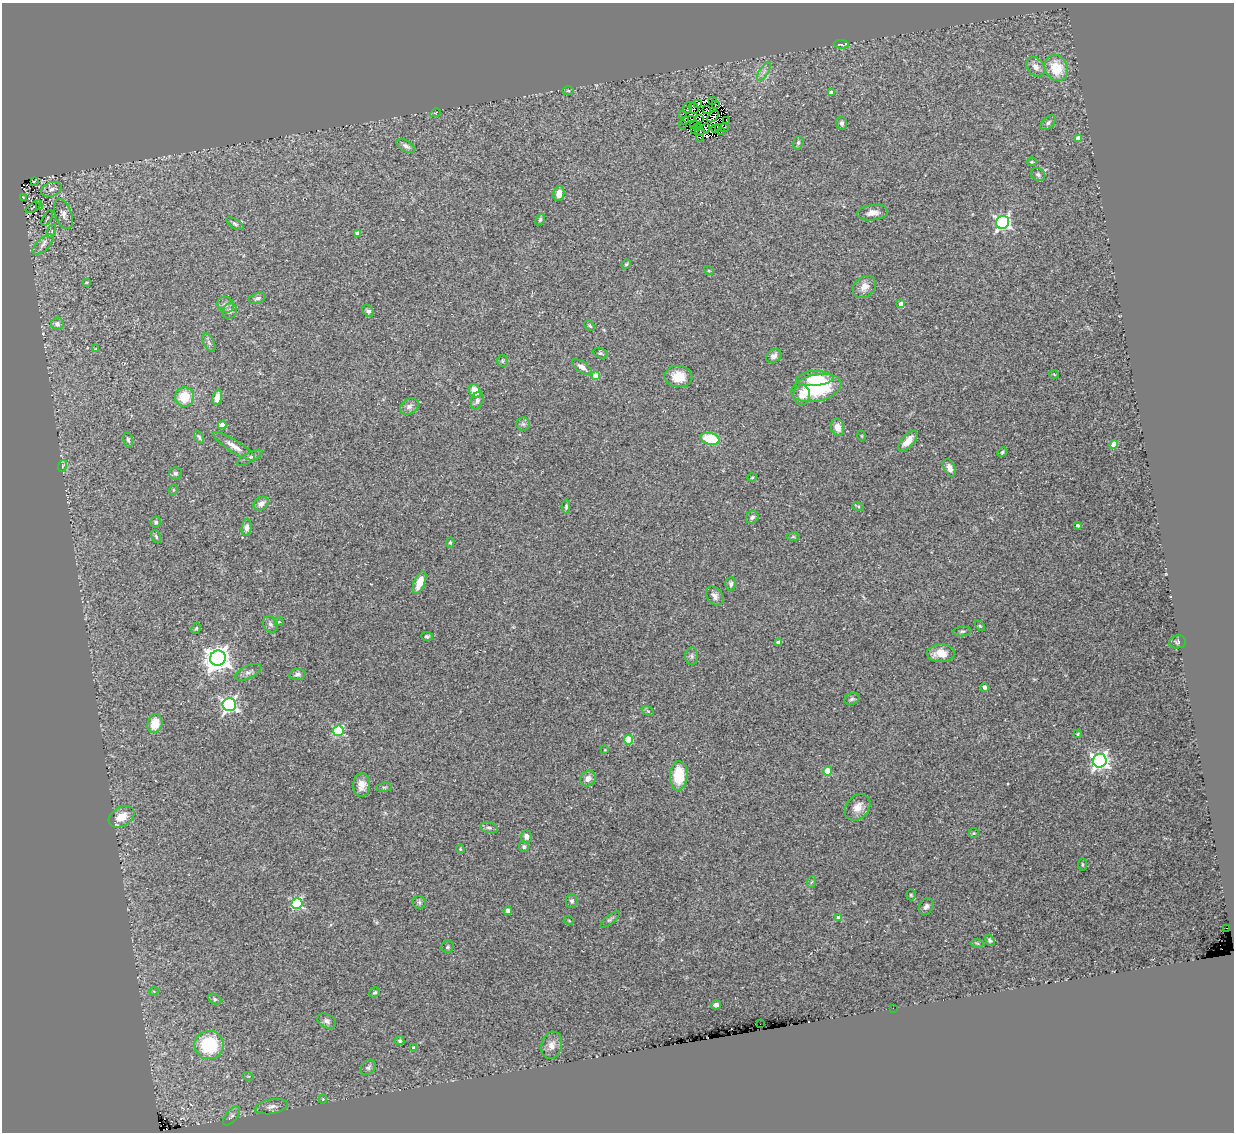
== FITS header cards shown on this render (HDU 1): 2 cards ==
NAXIS1  =                 1232
NAXIS2  =                 1130

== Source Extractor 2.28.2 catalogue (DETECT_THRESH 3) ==
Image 1232 x 1130 px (HDU 1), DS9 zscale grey, 1 PNG px = 1 image px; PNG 1236 x 1134 px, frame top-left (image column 1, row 1130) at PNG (2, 3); each listed source drawn as its Kron ellipse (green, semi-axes under 4 px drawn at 4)
Background 0.212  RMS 0.023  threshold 0.0702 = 3 sigma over >= 5 px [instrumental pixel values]
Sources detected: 186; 10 with non-positive FLUX_AUTO (blend fragments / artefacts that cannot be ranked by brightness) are neither listed nor drawn; the other 176 listed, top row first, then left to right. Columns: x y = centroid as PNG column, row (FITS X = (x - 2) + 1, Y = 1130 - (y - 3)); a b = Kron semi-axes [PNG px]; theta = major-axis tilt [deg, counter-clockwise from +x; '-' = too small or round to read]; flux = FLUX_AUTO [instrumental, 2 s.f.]
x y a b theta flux
841 44 7 4 -8 3.1
1036 67 11 8 -49 9.8
1056 68 13 11 -61 44
764 71 11 4 57 5.3
568 91 6 4 -1 1.9
831 93 4 4 - 16
712 101 3 2 - 6.9
698 104 3 2 - 1.9
715 104 2 2 - 1.9
687 108 6 2 74 0.032
693 108 6 4 -67 1.5
707 110 3 3 - 3
435 113 5 3 - 1.3
683 114 2 2 - 1.7
713 116 7 3 46 0.72
699 119 3 3 - 0.52
692 120 2 2 - 1.5
726 120 3 3 - 1.4
685 121 3 2 - 0.061
842 123 6 5 - 4.4
1048 123 9 5 45 4
683 124 2 2 - 1.4
694 125 3 2 - 1.6
719 127 4 3 - 1.7
725 127 3 2 - 1.8
697 128 3 2 - 0.78
706 128 5 4 - 2.1
694 129 2 2 - 0.94
715 129 2 2 - 0.79
722 131 3 2 - 4.7
700 132 5 4 - 1.6
699 137 2 2 - 0.059
1078 138 4 4 - 16
798 143 7 5 75 3.2
406 146 10 5 -30 6.5
1031 162 5 3 - 1.5
1038 175 7 6 - 4.1
35 181 4 3 - 2.4
51 189 10 7 19 7.6
559 194 7 5 79 14
23 197 3 2 - 1.1
39 206 3 2 - 1.1
34 207 9 2 36 1.7
873 213 15 7 8 11
63 214 15 8 -69 10
47 218 9 3 60 1.6
540 220 6 4 64 2.1
1003 222 7 6 - 370
235 224 10 4 -32 3.2
52 231 7 4 71 2.6
358 233 4 4 - 13
43 245 13 6 41 8.5
626 264 5 4 - 1.8
709 271 5 3 - 1.6
87 282 4 3 - 1.5
864 287 12 10 39 13
257 298 9 5 20 4.3
901 304 4 4 - 11
226 305 8 7 - 5.3
230 311 8 6 58 5
368 311 6 5 - 4.1
57 324 6 6 - 6
590 326 6 4 -48 2.4
209 343 10 5 -63 3.7
96 349 3 3 - 1.6
600 353 7 5 -15 3
774 356 8 6 33 6.1
502 361 6 5 - 2.5
582 367 11 5 -33 8.5
1054 374 5 3 - 1.2
595 376 4 4 - 25
678 376 14 10 -2 27
815 378 19 7 3 34
816 388 25 13 12 120
475 391 7 5 -62 22
802 395 10 8 88 12
185 397 9 9 - 33
217 397 8 4 78 14
477 401 9 6 68 4.8
409 406 10 7 33 6.8
523 424 6 6 - 3.8
222 425 4 4 - 24
838 427 9 6 -74 13
862 436 5 3 - 1.2
199 437 7 4 -60 2.9
710 439 9 6 -13 66
128 440 8 4 -80 3.2
908 441 13 6 48 16
1114 444 4 4 - 32
234 446 24 6 -33 14
1002 452 5 4 - 2.5
249 458 14 5 27 5.2
62 466 6 3 71 2.3
950 468 9 5 -64 7.7
175 473 6 6 - 3.4
752 478 5 3 - 1.3
173 490 5 3 - 1.6
261 504 8 6 34 9.1
858 506 6 4 -18 1.9
566 507 7 4 89 2.2
752 517 7 6 - 4.4
156 522 5 5 - 3.4
1077 525 3 3 - 3.8
247 528 8 5 84 6.3
156 537 7 4 -63 2.6
793 537 6 4 0 2.1
450 543 5 4 - 2.6
419 583 12 5 68 24
731 584 6 5 - 4.5
715 596 10 7 -53 7.7
279 622 5 3 - 1.7
270 624 8 7 - 5.1
980 626 6 3 -44 1.7
196 628 6 4 61 2.1
962 631 9 5 5 3.3
427 636 6 4 -6 2.9
778 642 4 4 - 8.6
1178 642 8 6 8 3.3
941 653 14 9 -1 22
692 656 9 6 -89 4.6
218 658 8 7 - 1500
248 672 14 6 25 6
297 674 8 5 7 3.9
984 687 4 3 - 6.7
852 699 8 5 18 3.6
229 705 6 6 - 430
648 711 6 4 -33 2.1
155 723 10 7 74 28
338 731 5 5 - 140
1078 734 4 3 - 1.5
629 740 4 4 - 53
605 750 3 2 - 1.1
1100 761 7 7 - 600
827 771 4 4 - 50
679 776 15 8 86 47
588 779 8 7 - 12
362 785 11 8 89 14
384 787 8 4 7 2.4
858 807 14 11 49 15
122 817 14 9 31 24
489 828 9 5 -13 3.7
974 833 5 5 - 1.9
526 836 6 5 - 6.4
524 847 5 5 - 3
460 849 4 4 - 1.5
1083 865 6 3 -89 1.8
811 882 6 4 70 2.2
911 895 5 4 - 2.2
572 901 7 6 - 3.9
419 902 7 6 - 3.3
297 904 5 5 - 150
926 906 9 7 60 6.2
508 911 4 4 - 5.6
839 918 4 4 - 15
610 920 12 4 38 3.3
569 921 5 3 - 1.4
1226 928 2 2 - 7900
990 940 6 4 -59 2.8
977 943 6 3 -19 1.9
447 947 6 6 - 3.1
154 991 5 3 - 1.2
375 992 5 4 - 2.9
215 999 7 5 -27 3.2
716 1005 5 4 - 4.9
893 1008 2 2 - 18
327 1021 10 7 -28 5.4
760 1024 3 2 - 6.5
400 1041 5 4 - 3
209 1045 14 14 - 100
552 1045 14 10 74 12
414 1048 4 3 - 6.7
368 1067 8 6 48 4.1
248 1076 5 3 - 1.4
323 1099 4 4 - 1.4
271 1107 16 7 10 10
232 1116 11 5 51 5.3
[10 non-positive-flux detections neither listed nor drawn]